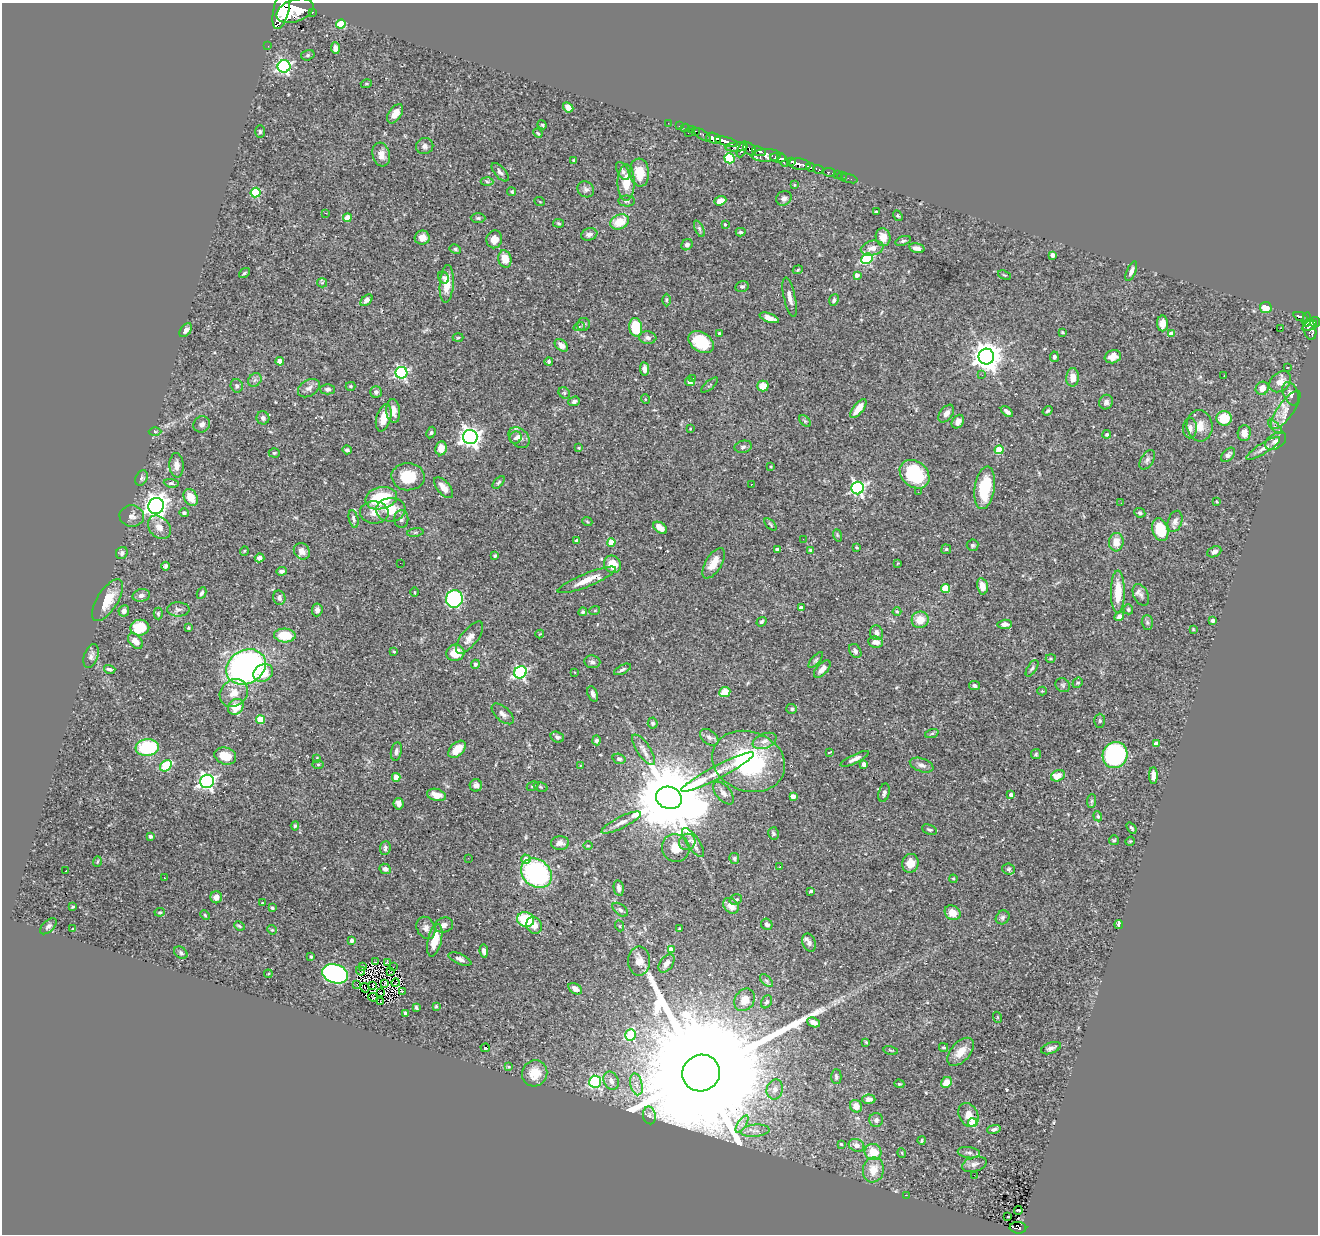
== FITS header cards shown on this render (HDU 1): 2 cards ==
NAXIS1  =                 1316
NAXIS2  =                 1232

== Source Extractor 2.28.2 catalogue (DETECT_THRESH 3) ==
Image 1316 x 1232 px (HDU 1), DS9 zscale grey, 1 PNG px = 1 image px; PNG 1320 x 1236 px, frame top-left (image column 1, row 1232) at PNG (2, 3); each listed source drawn as its Kron ellipse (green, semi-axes under 4 px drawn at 4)
Background 0.867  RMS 0.029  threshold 0.0864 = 3 sigma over >= 5 px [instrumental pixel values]
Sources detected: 456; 2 with non-positive FLUX_AUTO (blend fragments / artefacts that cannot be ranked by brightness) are neither listed nor drawn; the other 454 listed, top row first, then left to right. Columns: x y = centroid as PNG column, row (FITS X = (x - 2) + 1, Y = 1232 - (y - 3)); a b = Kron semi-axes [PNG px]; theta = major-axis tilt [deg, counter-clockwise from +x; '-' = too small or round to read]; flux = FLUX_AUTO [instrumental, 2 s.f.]
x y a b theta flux
281 9 20 8 76 7400
295 11 19 11 19 7700
312 12 3 3 - 95
341 24 5 4 - 70
268 46 2 2 - 10
335 48 6 4 -85 9.4
308 55 7 5 16 3.2
284 66 6 6 - 340
366 84 5 3 - 1.9
568 107 6 4 -43 11
395 114 11 6 55 21
668 123 2 2 - 12
542 125 5 4 - 2.4
679 126 4 2 - 25
685 128 4 3 - 38
691 130 2 2 - 18
695 131 3 3 - 46
260 132 6 5 - 3.4
538 133 5 4 - 2.3
688 133 2 2 - 58
703 135 10 4 -36 86
714 138 8 5 -15 1900
727 142 12 4 -16 1800
425 146 8 8 - 7.9
737 147 11 4 4 600
742 149 8 4 67 610
750 149 7 5 -51 440
759 151 7 3 -17 660
381 155 12 8 -74 16
766 155 15 6 1 1500
730 158 5 5 - 110
778 158 8 5 -3 2400
783 160 7 4 -62 1200
574 161 4 3 - 2.6
792 161 4 3 - 540
800 164 11 5 -7 1700
810 167 4 4 - 330
819 169 5 3 - 170
623 171 10 5 -62 6.3
500 172 11 5 -48 6.8
640 172 14 9 -84 33
829 172 6 3 -10 76
837 175 2 2 - 11
842 176 5 3 - 6.2
849 178 8 2 -18 20
487 182 6 4 -3 3.4
626 182 18 8 89 34
794 185 4 3 - 2.1
586 189 9 7 -36 6.2
512 192 4 4 - 2.9
256 193 5 4 - 110
784 198 8 7 - 6.7
627 201 8 5 0 4.8
720 201 6 4 21 16
540 202 5 3 - 1.7
876 211 3 2 - 2
325 213 3 2 - 28
898 216 5 4 - 2.3
347 218 4 4 - 30
478 218 7 5 -1 3.4
619 222 10 7 25 39
559 223 6 4 -6 3
725 224 3 3 - 2.6
699 229 9 4 -66 3.5
741 232 5 4 - 3.5
589 234 8 6 17 6.9
883 237 9 7 -75 20
422 238 7 7 - 14
494 239 9 8 - 17
903 241 8 4 18 3.7
687 245 6 5 - 5.9
872 248 11 7 13 14
917 248 8 4 -14 7.7
455 249 6 4 -29 3.1
1053 255 4 4 - 11
505 259 9 6 -76 25
867 259 6 5 - 210
798 270 5 4 - 2.9
1131 271 10 4 67 7.5
244 273 6 4 37 2.4
857 275 4 3 - 9.6
1004 275 7 3 -22 2.1
443 277 6 5 - 4.4
322 283 5 4 - 2.3
447 284 19 7 86 29
742 286 7 5 13 4.4
790 297 20 5 -77 13
366 300 7 4 42 6.4
666 300 6 4 90 2.7
834 300 6 4 66 4.9
1266 307 6 5 - 27
1301 317 7 3 -23 250
769 318 10 4 -20 13
1307 319 7 4 84 330
1315 322 5 5 - 560
1163 323 8 5 88 13
583 324 6 6 - 5.2
1310 326 8 4 27 450
579 327 6 3 19 2.4
636 327 9 6 -82 76
1280 328 2 2 - 810
186 330 8 5 52 6.8
1310 330 10 6 -76 490
1062 332 3 3 - 2.7
719 333 4 3 - 3.7
1171 334 4 4 - 16
458 338 5 3 - 2
648 338 9 6 -4 7.5
701 342 14 9 -33 64
561 345 7 5 -41 12
986 356 8 8 - 2400
1054 357 5 4 - 4.7
1113 357 8 6 17 15
280 361 4 4 - 22
549 361 4 4 - 3.6
1287 368 2 2 - 2.1
644 369 7 4 -83 9.8
401 373 6 6 - 300
982 375 3 2 - 3.2
1224 375 3 2 - 2.1
1073 377 9 6 86 19
693 378 3 2 - 3.5
255 380 7 6 - 5.9
690 382 5 4 - 6.4
1280 382 12 9 43 21
710 385 10 3 41 2.5
237 386 7 6 - 4.6
350 386 5 4 - 2.5
763 386 5 5 - 22
309 388 12 8 32 11
1262 388 7 6 - 17
327 389 7 5 0 4.8
376 392 5 5 - 4.2
564 393 6 5 - 3.1
1291 394 12 7 -66 10
645 399 5 3 - 1.6
574 401 6 4 22 5.6
1106 402 7 7 - 7.5
858 409 11 5 52 25
1286 410 23 8 55 22
393 411 12 7 -84 16
1007 411 7 3 -40 6.5
1048 411 5 4 - 3.5
946 414 10 6 52 11
263 418 6 6 - 7.1
384 418 14 7 75 22
1224 418 8 7 - 53
805 421 7 4 -45 3.4
958 422 7 5 53 9.7
202 424 8 7 - 7.9
1200 426 15 13 -84 25
1275 427 9 3 -45 3.9
1190 428 10 7 88 9.5
690 429 4 3 - 1.6
155 432 6 4 -1 3
431 432 6 4 63 3
1244 433 8 6 85 15
1107 434 4 4 - 3
470 437 7 7 - 1000
519 437 12 8 -45 12
515 438 6 6 - 4.9
1276 441 11 7 34 9.8
743 447 9 6 11 4.7
441 448 7 6 - 20
579 448 4 3 - 1.8
1263 448 19 5 32 11
347 450 4 4 - 4.4
999 450 4 4 - 45
274 453 5 4 - 2.3
1228 455 8 5 46 6.2
1147 460 11 6 58 6.7
177 465 12 7 -87 12
770 467 4 2 - 1.8
914 474 16 12 -41 120
408 477 16 13 -3 55
141 478 8 5 62 4.4
499 482 7 4 48 3.1
171 483 7 4 -6 3.3
751 484 2 2 - 1.2
444 488 12 6 -49 18
858 488 6 6 - 430
985 488 21 10 82 93
918 492 3 2 - 2.2
191 497 9 6 -59 30
381 498 16 11 13 110
1217 502 4 3 - 1.8
1121 503 3 2 - 2
156 506 8 7 - 1300
391 510 15 11 4 41
374 512 14 11 -3 18
184 513 4 4 - 3.8
1140 513 5 4 - 3.9
132 516 12 10 -4 10
354 519 9 4 -76 5.1
401 519 9 7 89 6.1
587 521 5 3 - 1.7
1175 521 11 7 72 7.8
770 524 7 3 -46 2.5
159 527 13 10 -47 17
660 528 8 5 -38 15
1160 530 11 7 -72 67
415 532 8 4 9 3.3
837 535 6 4 -71 2.7
803 539 2 2 - 3.3
577 541 4 3 - 4.9
611 542 4 4 - 50
1116 542 9 7 84 21
972 545 6 5 - 3.5
857 547 3 2 - 1.9
777 549 3 3 - 5.6
946 549 5 5 - 2.9
810 550 3 3 - 4
244 551 5 3 - 1.6
302 551 9 7 -51 16
1214 552 7 5 24 7
122 553 6 5 - 6.2
495 556 4 3 - 3.6
259 558 5 4 - 7
400 563 2 2 - 7.3
714 563 17 8 59 26
898 563 4 3 - 1.5
612 564 9 8 - 35
165 566 4 3 - 3.9
281 571 5 3 - 5.2
587 580 31 6 22 32
982 586 8 5 -78 16
946 589 4 4 - 66
415 592 5 3 - 1.6
1118 592 21 7 90 46
202 593 6 4 63 4.2
141 595 9 6 12 8.5
1141 595 11 7 -64 7.9
279 598 7 6 - 6.4
454 599 9 8 - 280
107 600 24 10 58 40
801 608 4 3 - 13
178 609 11 7 -1 8.3
1128 609 5 4 - 2.7
317 610 6 5 - 7.1
595 610 5 3 - 1.9
124 611 6 5 - 6.1
583 612 4 4 - 2.9
897 612 4 3 - 1.7
158 613 6 4 90 2.9
1119 617 5 4 - 9.7
920 620 8 8 - 27
1213 621 4 4 - 4.4
762 622 5 4 - 3.3
1147 622 7 5 -88 3.8
1005 624 7 4 5 8.9
140 628 9 8 - 52
188 628 4 3 - 1.9
1193 629 3 3 - 1.8
877 633 7 6 - 10
540 634 4 3 - 1.3
285 635 11 7 -3 51
470 638 19 8 52 16
135 641 9 6 -48 17
876 642 7 5 -7 14
394 651 4 3 - 1.8
855 651 7 5 -57 6.1
455 653 9 8 - 30
91 656 12 7 72 8.4
1051 658 5 4 - 2.1
816 660 10 4 48 3.7
592 662 8 6 -8 5.8
475 664 4 4 - 5.5
246 667 21 16 28 560
1032 668 9 4 57 4.5
110 669 6 3 -16 3.9
622 669 9 4 27 4.5
822 669 11 5 47 11
520 672 6 6 - 290
574 672 2 2 - 1.6
263 673 10 8 30 37
1078 683 5 4 - 2.6
1063 685 8 6 -38 4.3
974 686 5 4 - 5.6
1042 691 4 4 - 1.7
725 692 6 5 - 29
234 693 15 12 43 27
593 694 8 5 -68 7.4
236 707 8 7 - 29
792 709 5 5 - 3.5
503 714 13 7 -42 9.2
260 720 4 4 - 58
1100 721 7 5 90 3.7
653 723 5 5 - 4
932 733 7 4 20 3.2
557 737 7 5 -19 4.4
709 737 10 6 -39 7.8
597 740 5 4 - 5.6
765 741 12 7 22 11
1156 743 4 4 - 12
147 748 11 8 5 130
457 749 10 6 43 26
644 750 18 6 -56 12
396 751 9 5 79 6.3
829 752 4 2 - 1.9
1036 754 5 5 - 2.5
1115 755 13 12 - 280
225 756 11 8 -18 33
317 758 3 3 - 1.4
619 759 6 5 - 4.9
855 759 15 4 25 8.3
748 761 37 30 -19 250
318 764 5 4 - 2
864 764 4 4 - 13
581 765 3 2 - 1.3
922 765 12 6 -20 9
166 766 6 5 - 93
718 772 40 6 27 25
1058 776 7 5 22 28
1153 776 8 4 -90 11
396 777 4 4 - 24
207 781 7 6 - 570
476 785 6 6 - 8.4
532 786 6 4 29 2.8
540 787 7 4 -20 3.3
724 793 13 7 -50 11
884 793 9 5 75 5.5
436 795 9 6 -15 20
1011 795 4 4 - 10
793 796 4 4 - 17
669 798 13 11 -19 32000
1092 801 7 4 88 3
399 804 6 5 - 12
1098 816 5 4 - 2.6
621 822 22 5 27 15
295 826 4 4 - 2.7
1131 828 6 3 -53 3.2
929 830 8 4 -21 3.5
773 833 6 5 - 3.6
151 836 3 3 - 5.6
1114 840 5 5 - 3
1130 841 5 4 - 2
687 842 8 8 - 8
560 843 9 7 0 8.5
693 843 17 6 -56 12
588 846 4 3 - 1.8
385 848 7 5 85 5.8
676 848 14 13 - 28
468 858 2 2 - 4.5
734 858 5 5 - 3.2
526 859 5 4 - 19
97 861 5 3 - 1.9
910 863 9 8 - 23
780 867 3 2 - 2.3
385 869 6 5 - 6.4
1009 869 6 5 - 3.6
65 871 3 3 - 25
536 873 16 13 -39 290
164 878 3 2 - 2.8
953 879 4 3 - 2.1
619 888 8 5 -79 7.6
811 891 4 3 - 4.2
216 897 6 6 - 11
736 899 6 5 - 4.2
262 903 3 2 - 1.4
731 906 9 6 -47 20
73 907 3 2 - 1.9
272 908 3 3 - 3.1
620 910 9 5 -37 5.4
160 912 5 3 - 2.3
953 913 8 7 - 22
205 915 5 4 - 2.3
1003 917 7 6 - 4.5
526 920 8 7 - 84
767 924 6 5 - 6
1119 924 5 3 - 7.9
444 925 9 7 17 9
534 925 9 7 -63 14
48 926 10 5 44 5.9
239 926 5 3 - 2.6
620 926 5 3 - 1.7
426 928 11 9 -65 11
73 929 4 3 - 1.6
680 929 3 3 - 3.1
272 930 5 4 - 1.9
351 940 4 4 - 4.9
435 940 16 6 77 34
809 943 9 6 -67 7.4
671 950 4 4 - 27
484 951 6 4 -81 7.2
181 953 7 5 -39 4
311 957 4 3 - 3.1
460 959 12 5 -23 8.9
639 961 14 11 89 18
375 962 4 2 - 1.3
387 962 3 2 - 1.3
666 963 10 6 53 9.9
363 966 2 2 - 1.2
393 967 2 2 - 1
360 971 5 2 - 0.53
391 971 3 2 - 1.6
268 974 4 3 - 1.7
335 974 13 9 -19 440
766 981 8 4 -45 3.7
385 983 4 2 - 1.1
396 983 4 2 - 2
357 985 3 2 - 0.83
373 986 4 2 - 1.3
365 988 5 2 - 1.2
575 989 7 5 -32 10
402 991 3 2 - 7.5
380 993 2 2 - 0.81
373 997 4 2 - 1.1
745 1000 12 9 56 18
381 1002 4 2 - 3.1
766 1002 7 5 57 4.5
436 1006 3 3 - 2.2
416 1008 4 3 - 3.5
406 1013 4 3 - 4.9
997 1017 5 3 - 1.7
813 1022 6 4 -23 10
631 1035 6 5 - 97
866 1042 4 3 - 2.1
943 1047 4 3 - 2.4
485 1048 4 3 - 30
1051 1048 10 5 20 7.8
891 1050 7 3 -13 2
961 1052 17 9 47 25
509 1066 3 3 - 10
535 1073 13 12 - 35
701 1073 19 18 - 170000
836 1077 7 5 90 4.3
611 1081 9 7 -67 13
595 1082 6 6 - 220
946 1082 6 5 - 23
636 1084 11 6 -77 12
899 1084 5 4 - 2
775 1089 10 8 76 12
869 1099 6 4 -4 8.8
856 1106 6 5 - 17
649 1115 9 6 -78 6.1
968 1115 12 9 -64 19
876 1120 7 7 - 7
973 1123 5 4 - 75
742 1124 10 4 58 7.4
994 1129 7 4 12 5.5
755 1131 14 6 6 13
922 1140 4 3 - 2.2
841 1144 3 3 - 1.9
857 1145 8 6 -20 12
873 1152 8 8 - 33
902 1153 5 3 - 1.5
969 1153 11 5 -8 5.8
974 1164 13 7 16 8.8
873 1170 12 10 79 28
974 1175 2 2 - 5.2
906 1195 2 2 - 10
1018 1210 4 2 - 2.7
1008 1217 3 3 - 6.3
1018 1228 8 6 -2 140
At the frame edge (FLAGS 8, measured only in part): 1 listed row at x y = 281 9
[2 non-positive-flux detections neither listed nor drawn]